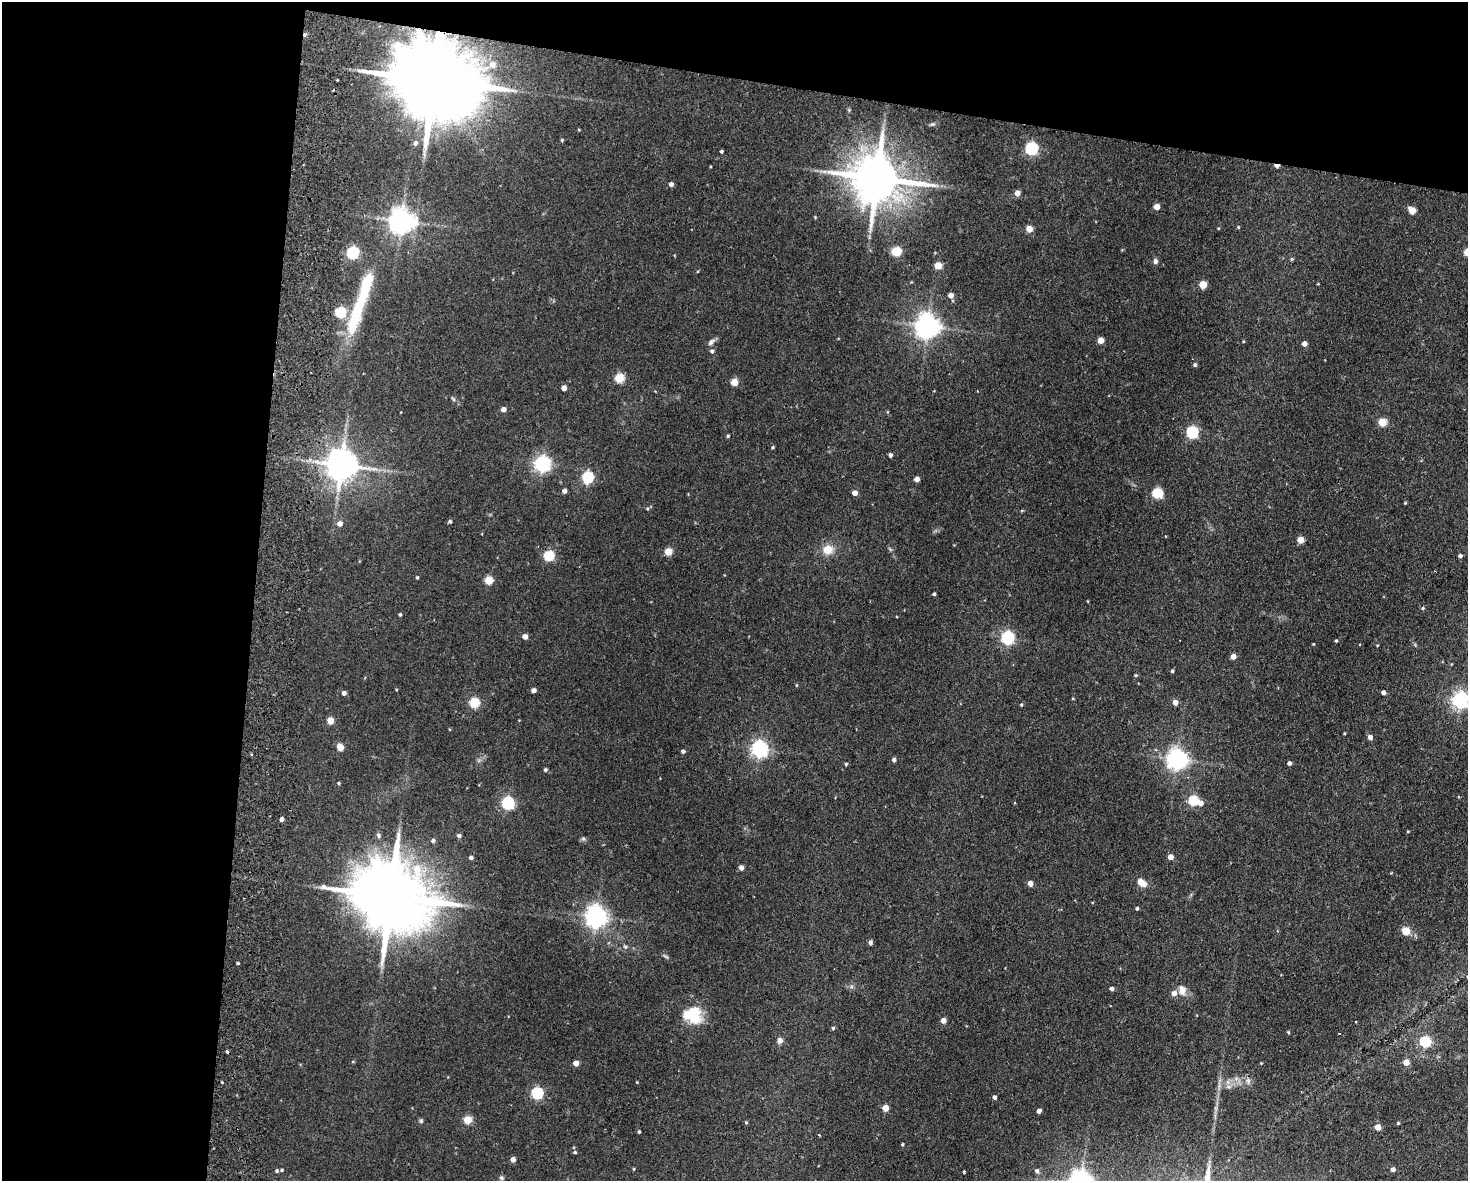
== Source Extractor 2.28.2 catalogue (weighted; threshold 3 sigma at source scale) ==
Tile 1 of 3 x 4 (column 1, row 1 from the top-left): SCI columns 284-1749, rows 3548-4726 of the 4852 x 4736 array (HDU 1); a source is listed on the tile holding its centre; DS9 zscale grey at full resolution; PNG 1470 x 1183 px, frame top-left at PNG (2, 2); no overlay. Shown black and unused: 24% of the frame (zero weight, under 2 of 3 exposures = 3% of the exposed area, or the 3 px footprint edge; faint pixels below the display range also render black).
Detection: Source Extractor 2.28.2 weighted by HDU 2 'WHT'; one run over the whole footprint, this tile lists its part. Background 0.143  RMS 0.0074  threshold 0.0332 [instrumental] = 3 sigma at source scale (4.5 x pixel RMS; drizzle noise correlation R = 1.50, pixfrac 1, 0.05/0.05 arcsec/px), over >= 5 px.
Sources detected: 159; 3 inside a brighter object's white glare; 1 cosmic-ray / hot-pixel residue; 1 long thin detection or spike segment (spike, bleed or trail) — not listed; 3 inside a brighter listed object's ellipse — not listed separately; the other 151 listed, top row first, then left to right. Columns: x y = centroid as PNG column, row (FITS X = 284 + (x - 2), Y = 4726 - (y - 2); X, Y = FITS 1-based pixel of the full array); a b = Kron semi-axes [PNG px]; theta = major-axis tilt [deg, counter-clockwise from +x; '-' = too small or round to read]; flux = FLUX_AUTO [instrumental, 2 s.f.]
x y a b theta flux
492 65 8 7 - 5.9
433 80 37 17 -10 15000
932 124 7 4 19 1.2
562 140 5 4 - 0.88
415 143 6 5 - 2.5
1032 149 6 6 - 120
721 151 3 3 - 1.2
1277 166 5 3 - 3.9
877 178 16 13 -9 4000
671 184 4 4 - 3
1017 193 5 4 - 6.3
1157 207 4 4 - 8.3
1412 210 5 5 - 15
815 217 4 4 - 0.58
401 221 8 8 - 790
1238 227 4 4 - 0.76
1218 228 4 3 - 0.62
1029 229 5 4 - 11
896 251 10 9 - 11
353 253 6 5 - 110
1292 259 5 4 - 0.98
1155 261 7 5 84 2.3
938 266 5 5 - 17
1203 284 5 5 - 20
951 295 5 4 - 4.9
340 312 5 5 - 58
355 318 66 14 71 45
928 326 7 7 - 700
1101 340 5 4 - 11
711 342 11 6 43 2.7
1304 344 4 4 - 3.9
712 351 5 5 - 1.7
1195 365 5 4 - 1.4
619 378 5 5 - 35
734 382 5 5 - 17
564 388 4 4 - 5.5
453 399 7 4 -53 1.2
503 409 4 4 - 4.4
401 412 3 3 - 0.79
1382 422 5 5 - 25
1192 432 5 5 - 92
728 436 4 3 - 1
773 447 4 4 - 0.81
890 455 4 3 - 2
542 464 6 6 - 260
341 465 9 9 - 1500
587 478 6 5 - 77
917 479 4 4 - 4.9
564 491 4 4 - 3.2
855 493 5 4 - 4.8
1157 493 5 5 - 56
1405 503 3 3 - 0.73
647 509 5 5 - 0.98
450 521 5 4 - 1.2
340 524 5 5 - 4.7
1301 540 5 5 - 13
828 550 12 10 15 10
668 552 5 5 - 19
549 556 5 5 - 54
1460 556 4 4 - 2
417 577 4 3 - 0.87
489 580 5 5 - 28
934 594 3 3 - 1
1423 608 5 4 - 1.1
400 614 4 3 - 1.2
525 636 4 4 - 5.6
1007 638 6 6 - 130
1336 641 4 3 - 0.9
1313 644 4 3 - 0.5
1377 645 4 3 - 0.58
1233 656 4 4 - 5.6
1172 671 4 4 - 1.1
1136 675 4 4 - 0.81
796 685 5 3 - 0.59
534 690 4 4 - 3.8
1383 692 4 4 - 2.5
344 693 4 4 - 2.8
1460 700 6 6 - 280
1175 702 5 4 - 5.5
474 703 5 5 - 48
1021 705 4 4 - 0.82
330 720 5 4 - 13
1370 737 5 4 - 3.9
340 747 5 4 - 12
759 749 7 6 - 270
683 751 4 4 - 2.1
1177 759 7 7 - 490
894 760 4 4 - 2
1289 763 4 4 - 2.5
846 764 4 3 - 1
545 770 4 4 - 1.4
338 783 4 3 - 0.83
1193 801 5 5 - 45
508 803 6 5 - 110
1201 803 6 5 - 4.3
282 819 4 3 - 3.1
1408 831 4 3 - 0.6
379 835 7 6 - 1.7
459 836 4 4 - 2.2
583 838 7 4 0 1.2
433 841 5 5 - 2
1170 857 4 4 - 5.9
471 858 4 4 - 2.1
741 868 4 4 - 4.5
1030 883 4 4 - 6
1143 884 10 7 1 5.2
390 896 26 18 -12 8200
1137 908 4 4 - 1.1
596 917 7 7 - 530
1406 931 5 5 - 23
870 942 6 4 86 1.8
625 947 6 5 - 1.3
238 963 3 2 - 1
1112 989 4 4 - 2.5
1182 990 14 10 -88 5.7
694 1015 24 16 -2 23
943 1020 4 4 - 6.2
833 1028 5 4 - 1.1
1288 1032 4 3 - 0.7
1339 1033 3 2 - 0.47
780 1041 8 6 67 2.8
1425 1042 5 5 - 64
353 1062 5 3 - 0.59
1406 1062 5 4 - 9.2
576 1063 4 4 - 7.5
1261 1063 3 3 - 0.57
1248 1081 10 7 -70 3.1
222 1082 3 3 - 0.68
637 1082 3 3 - 0.48
1228 1087 10 5 0 2.5
537 1093 5 5 - 90
994 1097 4 4 - 2.2
885 1108 4 4 - 12
1039 1111 4 4 - 3.6
467 1120 5 5 - 27
421 1121 6 5 - 1.2
746 1122 5 3 - 0.67
1398 1123 3 3 - 0.81
1378 1127 4 4 - 9.8
639 1132 3 3 - 0.93
819 1135 3 3 - 0.62
902 1144 3 3 - 0.86
575 1152 4 4 - 1.1
513 1159 4 4 - 4.6
634 1169 5 3 - 0.63
1393 1169 5 4 - 2.8
282 1170 4 3 - 0.85
277 1171 4 4 - 1.1
1037 1171 6 5 - 2.3
964 1172 3 3 - 0.95
501 1178 6 6 - 1.5
Overlapping masked pixels (flux is a lower limit): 3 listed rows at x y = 433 80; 1277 166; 341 465
Isophote crosses this tile's border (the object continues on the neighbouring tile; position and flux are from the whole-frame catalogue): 1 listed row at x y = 1460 700